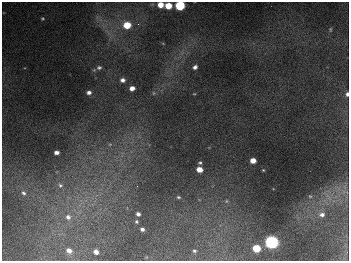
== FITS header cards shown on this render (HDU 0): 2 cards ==
NAXIS1  =                  347
NAXIS2  =                  259

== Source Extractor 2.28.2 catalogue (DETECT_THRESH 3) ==
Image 347 x 259 px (HDU 0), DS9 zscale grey, 1 PNG px = 1 image px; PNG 351 x 263 px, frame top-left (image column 1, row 259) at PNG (2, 2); no overlay
Background 673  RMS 51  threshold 153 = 3 sigma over >= 5 px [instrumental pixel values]
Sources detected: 38; all 38 listed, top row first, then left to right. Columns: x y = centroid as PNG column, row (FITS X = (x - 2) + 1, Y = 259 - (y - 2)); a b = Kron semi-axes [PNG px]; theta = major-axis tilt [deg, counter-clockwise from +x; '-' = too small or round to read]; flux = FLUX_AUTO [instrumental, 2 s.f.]
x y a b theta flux
160 5 5 5 - 4.1e+04
180 5 6 5 - 2.6e+05
168 6 5 5 - 6.4e+04
42 18 5 4 - 4.1e+03
138 24 4 4 - 4.5e+03
127 25 6 6 - 8.1e+04
330 29 7 4 -85 4.5e+03
195 67 5 4 - 1.2e+04
99 68 7 6 - 9.1e+03
123 80 6 5 - 1.4e+04
132 88 5 4 - 2.1e+04
89 92 5 4 - 1.3e+04
154 93 6 5 - 5.7e+03
194 94 4 3 - 2.4e+03
347 94 5 3 - 1.0e+04
110 144 6 4 18 5.6e+03
57 152 5 4 - 1.6e+04
253 160 5 4 - 3.4e+04
200 163 5 4 - 5.2e+03
199 169 5 4 - 3.8e+04
263 170 3 2 - 2.5e+03
60 185 8 6 -52 1.3e+04
137 186 2 2 - 1.7e+03
345 187 7 4 -71 9.9e+03
23 193 7 6 - 1.0e+04
310 196 5 4 - 4.0e+03
178 197 5 4 - 4.5e+03
226 201 6 4 90 3.8e+03
138 214 4 4 - 1.3e+04
322 215 7 6 - 1.5e+04
68 217 8 7 - 1.8e+04
136 222 4 4 - 5.1e+03
142 229 4 4 - 1.0e+04
271 242 6 6 - 1.0e+06
256 248 5 5 - 1.2e+05
69 250 5 4 - 2.0e+04
194 251 3 3 - 5.4e+03
96 252 4 4 - 2.1e+04
At the frame edge (FLAGS 8, measured only in part): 3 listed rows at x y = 160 5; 180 5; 347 94